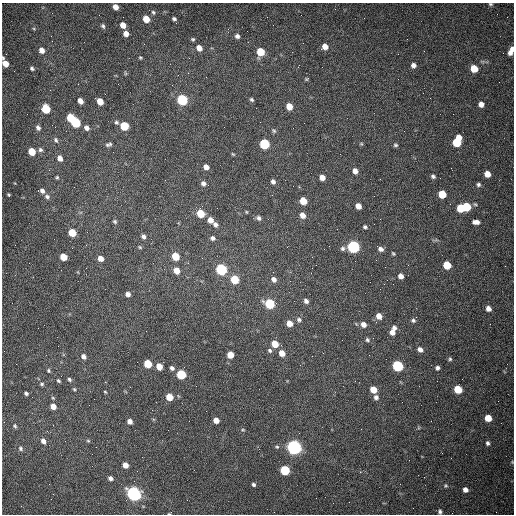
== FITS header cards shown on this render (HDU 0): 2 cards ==
NAXIS1  =                  512 /fastest changing axis
NAXIS2  =                  512 /next to fastest changing axis

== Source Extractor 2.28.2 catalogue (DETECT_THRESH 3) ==
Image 512 x 512 px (HDU 0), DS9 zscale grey, 1 PNG px = 1 image px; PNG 516 x 516 px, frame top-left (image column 1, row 512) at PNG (2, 3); no overlay
Background 1520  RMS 23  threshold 69.2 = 3 sigma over >= 5 px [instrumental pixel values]
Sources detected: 157; all 157 listed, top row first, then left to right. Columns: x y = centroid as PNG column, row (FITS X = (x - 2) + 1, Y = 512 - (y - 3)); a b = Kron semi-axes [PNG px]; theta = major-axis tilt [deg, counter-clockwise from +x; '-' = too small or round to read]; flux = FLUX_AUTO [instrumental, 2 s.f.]
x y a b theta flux
490 4 4 3 - 1800
115 7 5 4 - 11000
153 12 7 6 - 3000
146 19 6 5 - 22000
174 19 4 4 - 3100
123 25 5 5 - 13000
103 26 6 4 -62 3000
126 34 5 5 - 9600
51 36 3 2 - 1400
237 36 5 5 - 5100
193 39 5 4 - 2400
325 47 6 6 - 13000
199 48 6 5 - 12000
512 49 6 4 -84 6200
42 50 6 5 - 9300
260 52 6 5 - 40000
510 53 6 5 - 6600
3 58 4 3 - 2200
140 58 5 4 - 1900
5 64 6 5 - 15000
413 65 6 5 - 6600
32 68 4 4 - 2900
474 68 6 5 - 33000
125 73 6 4 -72 1700
306 79 5 4 - 1700
105 94 2 2 - 640
182 100 6 5 - 150000
252 100 6 4 -45 2900
80 101 5 4 - 11000
100 101 6 5 - 22000
481 104 5 5 - 8700
289 106 5 5 - 20000
46 109 6 5 - 66000
71 118 5 5 - 44000
76 122 6 5 - 110000
116 122 6 5 - 3300
124 126 6 5 - 50000
38 128 7 5 -55 4900
87 128 7 6 - 6400
293 128 2 2 - 630
274 131 7 5 -45 2700
56 140 8 6 -62 3900
457 142 9 6 67 68000
109 144 8 5 15 3700
264 144 6 5 - 110000
361 144 6 4 -1 1500
395 145 5 4 - 2500
40 150 7 6 - 3900
32 151 6 5 - 32000
233 154 5 4 - 1700
60 158 6 5 - 9600
206 167 5 5 - 8400
355 171 5 5 - 8900
487 174 5 5 - 16000
433 176 5 4 - 3300
57 177 5 4 - 2000
322 177 5 5 - 11000
273 182 6 5 - 5400
203 183 6 5 - 5600
478 185 5 5 - 3100
299 187 3 3 - 1700
42 191 6 5 - 6000
442 194 6 5 - 39000
8 195 3 2 - 1600
47 197 7 6 - 4400
303 201 6 5 - 26000
358 206 5 5 - 11000
467 207 6 5 - 50000
460 208 6 5 - 41000
246 212 5 3 - 1300
200 213 6 5 - 42000
302 215 6 5 - 12000
258 218 7 6 - 4300
210 220 6 5 - 11000
115 221 5 5 - 2600
476 222 7 4 -4 8200
215 224 5 5 - 5000
365 227 6 4 -37 2700
72 232 6 5 - 36000
143 236 5 4 - 4800
213 238 6 5 - 4300
140 247 5 4 - 1800
353 247 6 6 - 280000
343 248 6 6 - 3700
381 249 6 5 - 6000
393 254 5 3 - 2000
175 256 6 5 - 41000
63 257 5 5 - 31000
100 258 5 5 - 11000
447 265 6 5 - 43000
312 268 2 2 - 790
221 269 6 5 - 200000
176 270 6 5 - 16000
401 276 5 5 - 8600
234 279 6 5 - 52000
274 279 7 6 - 7700
128 294 5 4 - 7200
306 301 6 5 - 5100
270 304 7 5 -20 110000
488 308 6 5 - 8200
379 316 7 5 -53 12000
299 320 7 6 - 4200
413 320 6 5 - 3400
289 323 6 5 - 15000
363 324 6 5 - 8400
394 327 6 5 - 4700
392 332 7 6 - 8300
367 340 6 5 - 2900
275 344 6 5 - 26000
270 350 7 5 -47 3300
420 350 6 5 - 7200
282 353 6 5 - 16000
230 355 5 5 - 21000
83 356 6 5 - 6400
450 359 5 4 - 2400
148 364 6 5 - 50000
159 366 5 5 - 17000
397 366 6 5 - 170000
172 368 5 4 - 4200
437 368 4 4 - 3800
48 370 5 5 - 2400
181 374 6 5 - 99000
69 379 5 4 - 2800
58 381 5 4 - 2400
42 384 6 5 - 2800
74 389 4 4 - 1800
458 389 6 5 - 49000
373 390 6 5 - 21000
105 392 4 3 - 1400
26 393 4 4 - 3600
169 397 5 5 - 28000
376 397 7 6 - 5300
53 398 6 3 -44 1900
53 406 5 5 - 13000
488 418 5 5 - 26000
216 420 5 4 - 13000
130 421 5 4 - 8400
15 426 6 5 - 2800
243 430 5 4 - 1700
43 441 7 5 -54 8300
88 441 5 4 - 1900
488 443 5 4 - 3500
277 447 6 4 -6 2300
294 447 6 6 - 720000
20 448 7 5 -51 3300
512 462 4 4 - 1400
125 465 5 4 - 13000
285 470 6 5 - 92000
110 478 5 5 - 4900
254 484 4 4 - 3000
400 484 2 2 - 610
446 486 5 5 - 2200
465 490 5 4 - 8300
134 494 6 5 - 590000
316 498 2 2 - 3600
440 511 6 5 - 3300
169 514 4 2 - 1600
At the frame edge (FLAGS 8, measured only in part): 7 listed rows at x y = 490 4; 512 49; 3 58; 5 64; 512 462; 440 511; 169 514